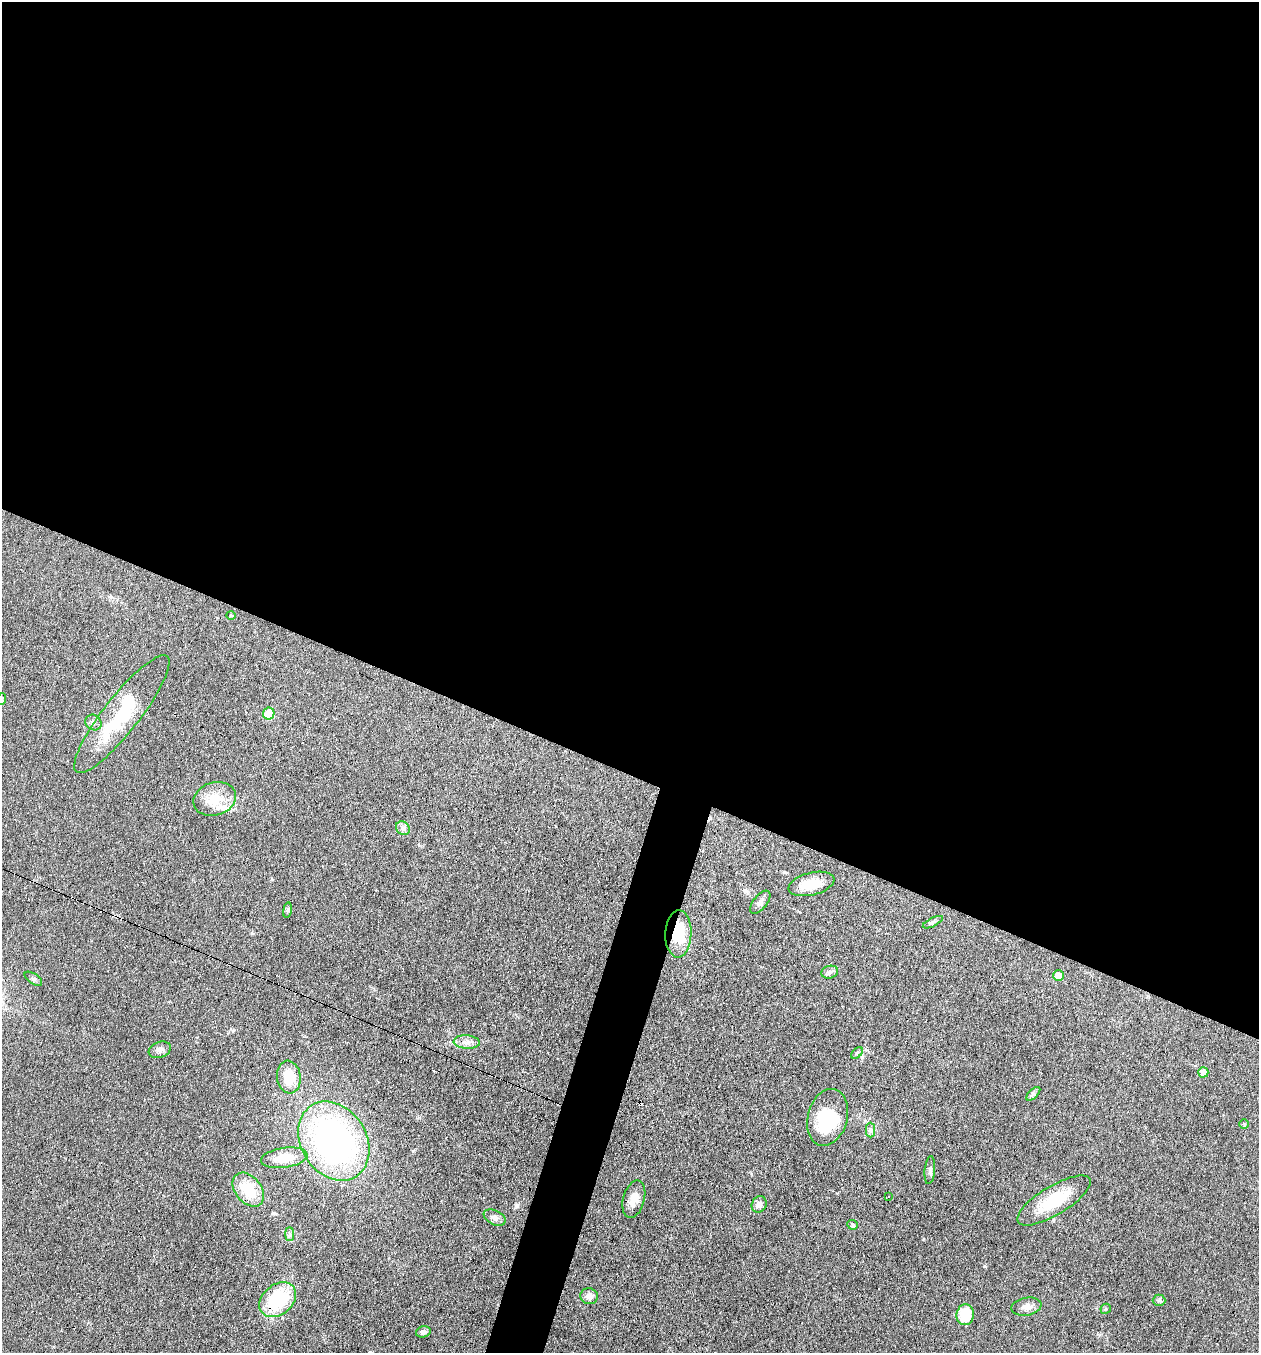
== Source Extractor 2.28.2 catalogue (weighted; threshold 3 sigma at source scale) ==
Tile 3 of 4 x 4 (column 3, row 1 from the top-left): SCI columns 2646-3902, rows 4055-5405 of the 5421 x 5405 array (HDU 1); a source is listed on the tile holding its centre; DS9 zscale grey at full resolution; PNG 1261 x 1355 px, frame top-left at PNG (2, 2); each listed source drawn as its Kron ellipse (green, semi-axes under 4 px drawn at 4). Shown black and unused: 59% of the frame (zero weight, under 5 of 9 exposures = <1% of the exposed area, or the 3 px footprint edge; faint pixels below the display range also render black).
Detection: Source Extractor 2.28.2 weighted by HDU 2 'WHT'; one run over the whole footprint, this tile lists its part. Background 0.0906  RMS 0.0047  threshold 0.0194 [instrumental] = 3 sigma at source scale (4.09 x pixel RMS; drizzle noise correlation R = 1.36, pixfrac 0.8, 0.05/0.05 arcsec/px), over >= 5 px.
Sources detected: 60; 2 inside a brighter object's white glare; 14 cosmic-ray / hot-pixel residue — neither listed nor drawn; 2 inside a brighter listed object's ellipse — not listed separately; the other 42 listed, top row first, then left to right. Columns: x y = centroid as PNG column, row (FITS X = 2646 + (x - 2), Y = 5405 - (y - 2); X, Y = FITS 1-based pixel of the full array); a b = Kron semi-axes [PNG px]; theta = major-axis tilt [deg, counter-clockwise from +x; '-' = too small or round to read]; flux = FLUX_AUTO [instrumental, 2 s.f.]
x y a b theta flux
231 615 5 3 - 0.37
2 699 6 4 85 0.6
122 714 74 18 52 29
269 714 6 5 - 14
93 722 8 7 - 1.4
215 799 22 16 17 11
403 828 7 6 - 1.3
811 884 23 11 14 8.1
760 902 14 7 51 1.8
287 910 8 4 81 0.77
933 922 11 4 27 1
678 934 23 13 88 15
830 972 8 6 16 1.3
1059 975 5 5 - 5.2
33 979 10 5 -34 1
467 1042 13 7 -4 2.6
160 1050 11 8 19 2.1
857 1053 7 4 45 0.69
1203 1072 5 5 - 7.1
289 1077 16 12 -83 12
1033 1094 9 4 45 0.94
828 1117 29 19 75 22
1244 1124 5 5 - 0.49
870 1130 7 4 -89 1
334 1141 42 32 -58 150
284 1158 23 10 8 9.7
930 1170 14 5 84 1.3
248 1190 19 13 -50 14
888 1196 2 2 - 0.33
634 1199 19 10 75 4.5
1054 1200 42 14 31 18
759 1204 8 7 - 2.2
495 1218 11 7 -26 2.1
853 1225 5 5 - 0.73
290 1234 7 4 -90 0.93
589 1296 9 8 - 2.6
278 1300 20 15 40 32
1159 1300 6 6 - 0.87
1026 1307 15 9 10 3
1106 1309 5 5 - 0.61
965 1315 10 8 85 13
423 1332 7 5 15 1.5
Overlapping masked pixels (flux is a lower limit): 2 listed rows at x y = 678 934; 278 1300
Isophote crosses this tile's border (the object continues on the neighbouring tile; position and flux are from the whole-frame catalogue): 1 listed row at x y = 2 699
Unlisted compact peaks at least as high as the median listed source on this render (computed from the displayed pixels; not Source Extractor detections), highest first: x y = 984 1266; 923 1239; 233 1030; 252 933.